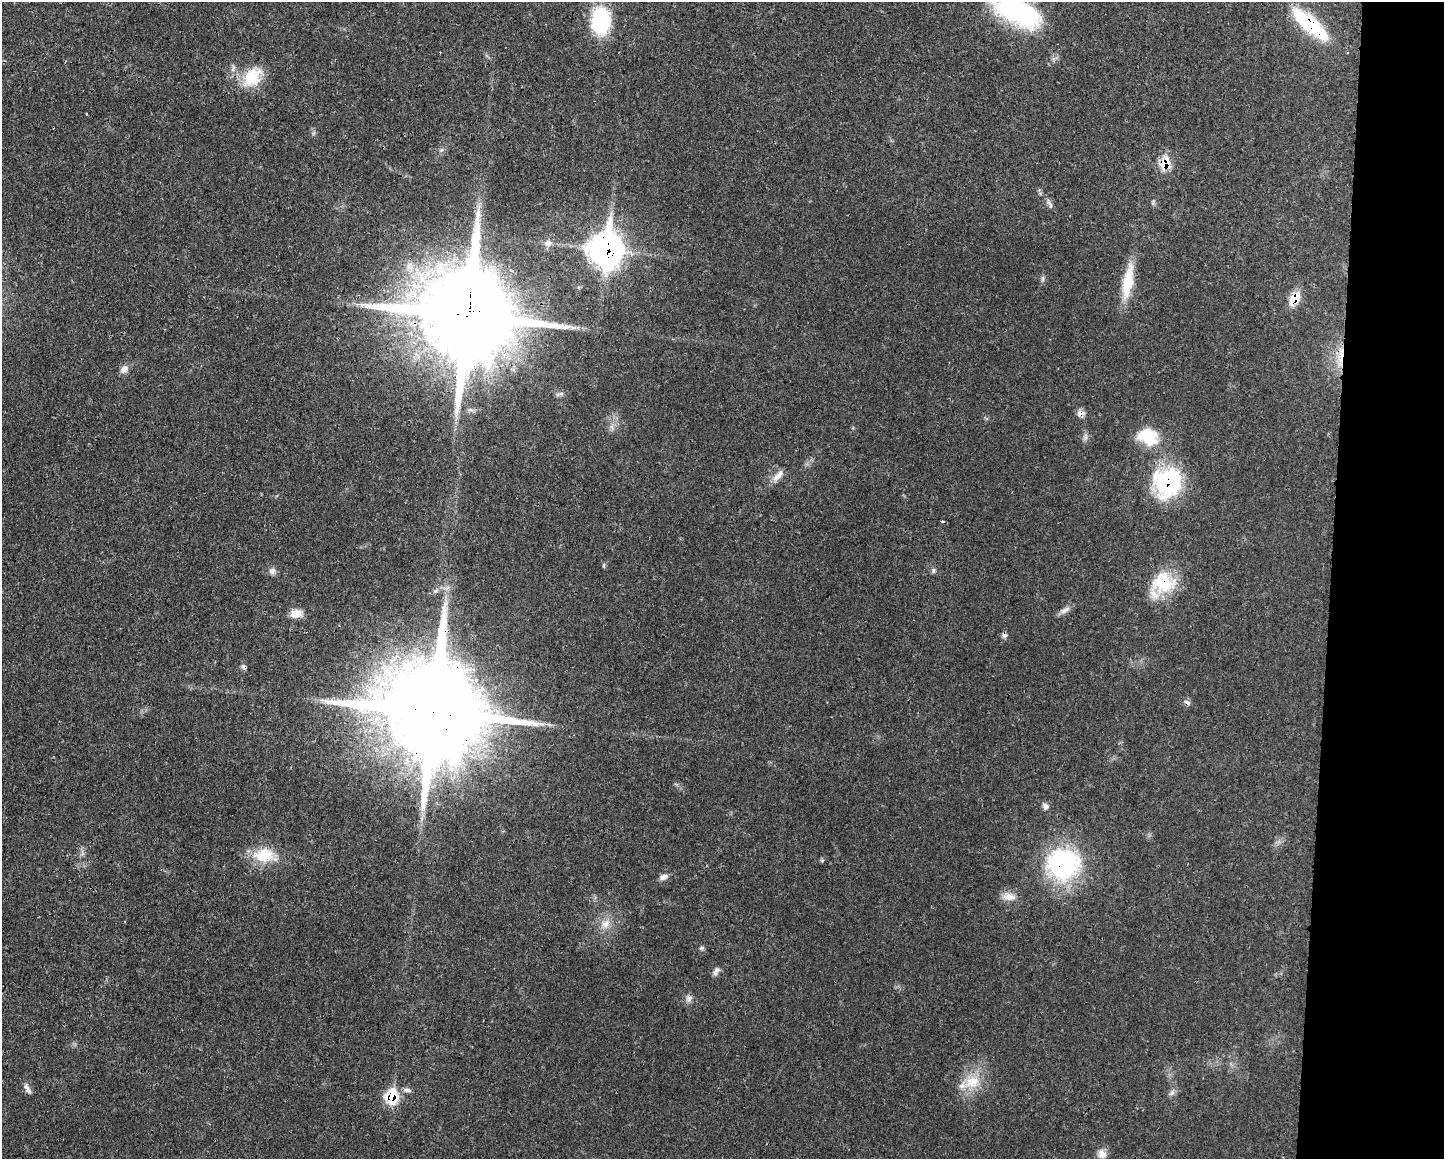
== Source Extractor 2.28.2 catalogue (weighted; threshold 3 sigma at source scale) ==
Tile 9 of 3 x 4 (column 3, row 3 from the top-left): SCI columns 3012-4453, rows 1169-2325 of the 4684 x 4651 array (HDU 1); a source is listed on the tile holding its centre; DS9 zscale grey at full resolution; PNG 1446 x 1161 px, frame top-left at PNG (2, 2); no overlay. Shown black and unused: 8% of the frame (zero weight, under 3 of 4 exposures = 1% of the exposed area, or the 3 px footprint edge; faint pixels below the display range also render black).
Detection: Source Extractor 2.28.2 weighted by HDU 2 'WHT'; one run over the whole footprint, this tile lists its part. Background 0.0218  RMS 0.0024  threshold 0.0109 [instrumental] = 3 sigma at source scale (4.5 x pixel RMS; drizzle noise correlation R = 1.50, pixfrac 1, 0.05/0.05 arcsec/px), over >= 5 px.
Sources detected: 51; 1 cosmic-ray / hot-pixel residue — not listed; the other 50 listed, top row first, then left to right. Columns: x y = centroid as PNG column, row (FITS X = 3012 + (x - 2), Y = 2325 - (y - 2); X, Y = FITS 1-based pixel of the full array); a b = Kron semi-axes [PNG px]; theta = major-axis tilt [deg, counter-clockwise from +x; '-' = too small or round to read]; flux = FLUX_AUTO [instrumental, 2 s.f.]
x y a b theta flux
1018 12 56 26 -26 31
601 21 29 20 89 18
1310 24 46 14 -40 18
233 68 10 6 75 0.87
252 77 30 20 54 8.3
441 150 7 4 71 0.46
1165 163 13 9 77 5.9
1050 204 16 5 -66 0.85
548 243 10 9 - 1.3
606 249 15 12 85 290
1043 278 9 4 90 0.54
1128 282 45 12 80 8
1294 298 17 10 53 4.5
467 315 28 25 -15 6200
1340 357 34 7 85 4.2
124 369 11 9 48 1.5
561 394 7 4 0 0.5
471 410 8 4 0 0.62
1081 413 11 8 -10 1.3
612 427 9 4 -81 0.73
1148 436 25 19 -18 8.6
1085 437 10 6 81 0.86
778 475 20 8 47 2.1
1168 482 31 29 58 27
604 565 7 4 -83 0.33
933 570 7 5 89 0.54
272 571 9 8 - 1
1163 583 30 25 2 13
435 591 8 6 35 0.7
1065 610 17 7 21 1.3
296 614 15 9 6 2.4
1004 635 8 6 -62 0.68
244 667 8 5 -44 0.64
1187 703 9 5 -39 0.81
434 712 31 26 -14 7300
1045 806 9 7 -35 0.88
264 855 28 19 5 7.8
1063 864 42 38 11 32
664 877 12 7 18 1.1
1009 897 19 10 -7 2.5
606 924 15 12 55 2.9
702 948 8 5 26 0.47
716 971 12 7 52 1
689 998 10 9 - 1.1
972 1082 25 18 25 6.9
27 1089 15 6 -63 1.2
407 1090 11 5 -9 0.85
1172 1093 9 7 45 0.9
392 1097 12 10 79 11
1102 1154 12 11 - 1.7
Overlapping masked pixels (flux is a lower limit): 15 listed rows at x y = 1310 24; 1165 163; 606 249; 1294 298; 467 315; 1340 357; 1081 413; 1168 482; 1163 583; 1004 635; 244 667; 1187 703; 434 712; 1063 864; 392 1097
Isophote crosses this tile's border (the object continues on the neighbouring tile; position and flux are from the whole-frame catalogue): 1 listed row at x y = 1018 12